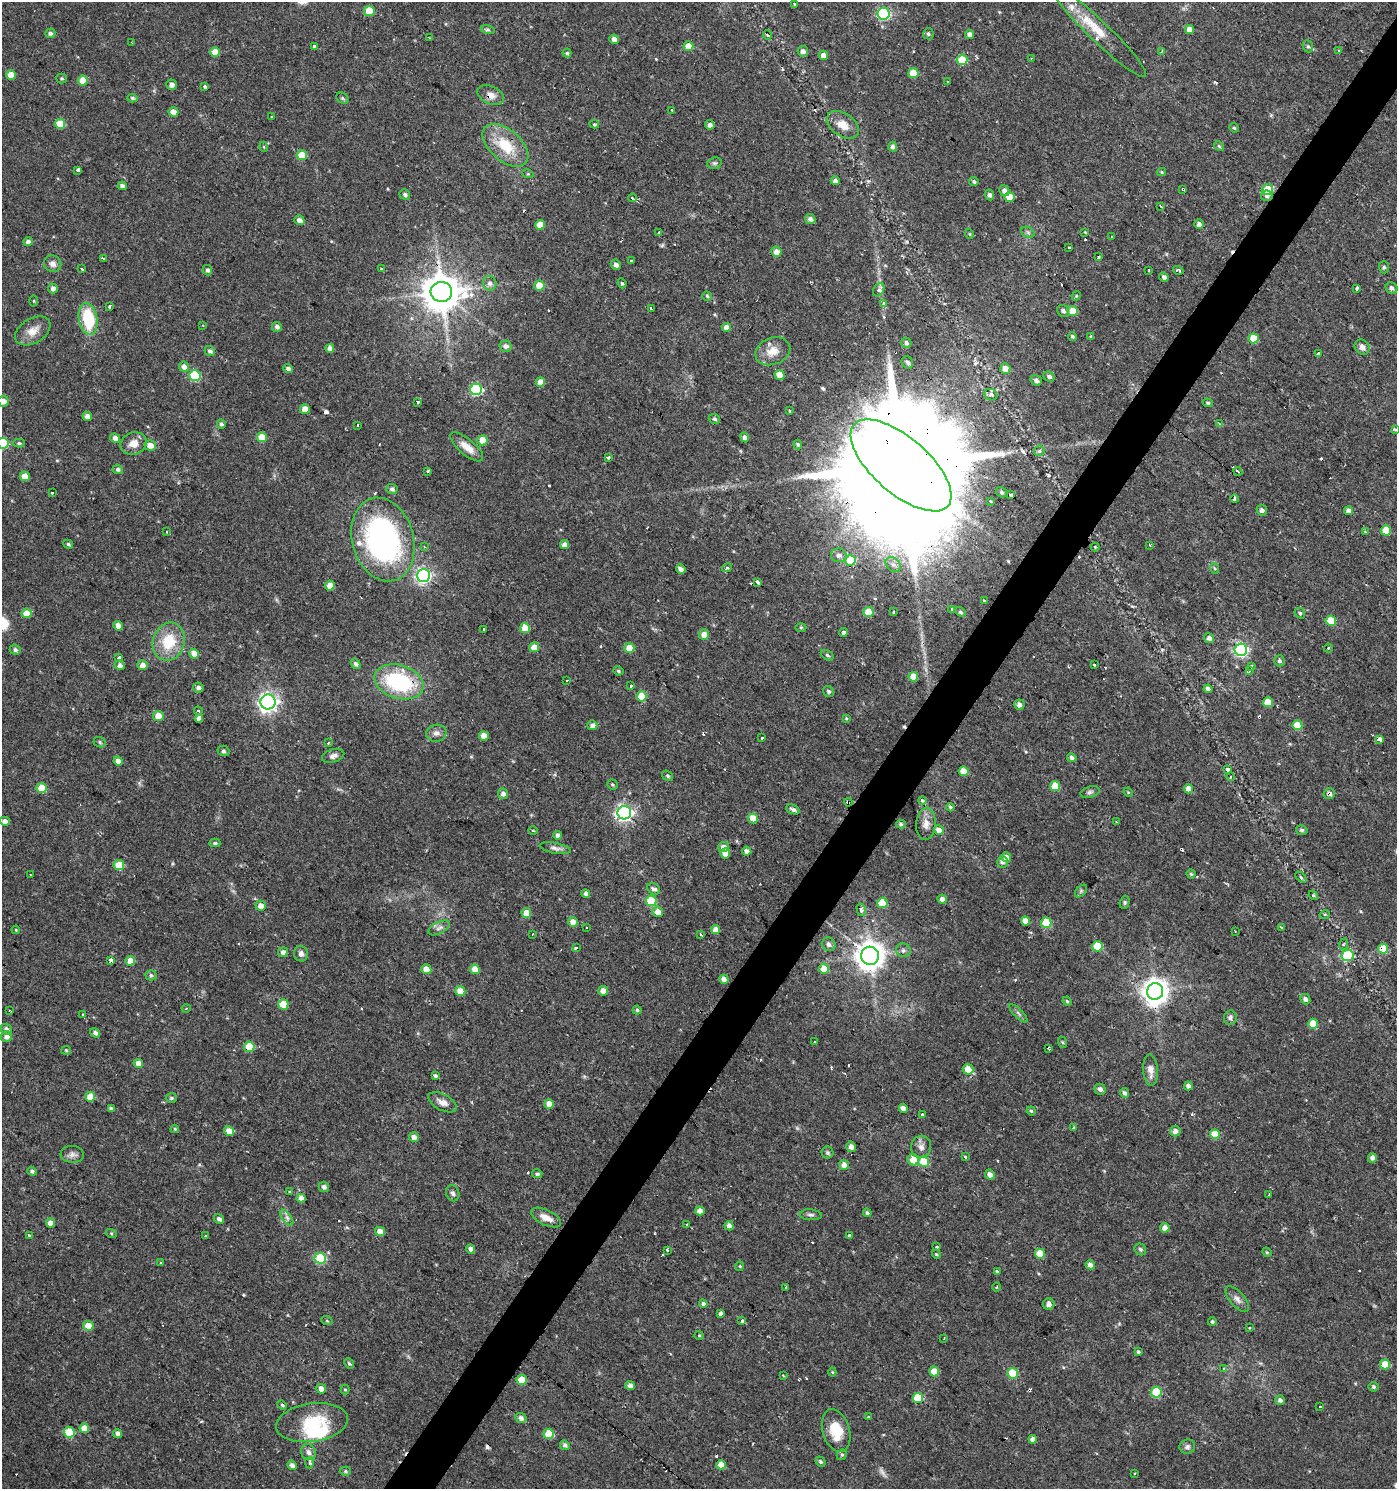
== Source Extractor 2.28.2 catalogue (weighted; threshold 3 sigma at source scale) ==
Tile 10 of 4 x 4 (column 2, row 3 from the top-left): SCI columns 1570-2964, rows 1493-2979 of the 5999 x 5954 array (HDU 1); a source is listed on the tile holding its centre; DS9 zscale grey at full resolution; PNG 1399 x 1491 px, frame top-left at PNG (2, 2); each listed source drawn as its Kron ellipse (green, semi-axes under 4 px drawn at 4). Shown black and unused: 4% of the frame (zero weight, under 2 of 3 exposures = <1% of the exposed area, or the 3 px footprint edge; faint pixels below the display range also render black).
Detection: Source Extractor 2.28.2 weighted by HDU 2 'WHT'; one run over the whole footprint, this tile lists its part. Background 0.0337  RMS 0.0035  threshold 0.0159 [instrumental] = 3 sigma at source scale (4.5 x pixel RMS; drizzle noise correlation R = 1.50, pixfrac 1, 0.0396/0.0396 arcsec/px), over >= 5 px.
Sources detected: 510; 2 too faint to see at this stretch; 1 inside a brighter object's white glare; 46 cosmic-ray / hot-pixel residue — neither listed nor drawn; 5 inside a brighter listed object's ellipse — not listed separately; the other 456 listed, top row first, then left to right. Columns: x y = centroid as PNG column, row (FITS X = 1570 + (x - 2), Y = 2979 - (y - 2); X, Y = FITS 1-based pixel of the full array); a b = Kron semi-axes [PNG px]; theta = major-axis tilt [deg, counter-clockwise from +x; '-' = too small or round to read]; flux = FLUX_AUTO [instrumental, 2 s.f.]
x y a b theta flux
795 5 2 2 - 0.4
369 11 5 5 - 7.7
883 14 6 6 - 42
1189 29 4 4 - 3.3
488 30 7 4 -18 0.62
1099 31 65 10 -44 11
50 33 5 4 - 0.95
928 34 5 5 - 0.62
970 34 5 4 - 1.9
767 35 5 3 - 0.36
429 38 3 2 - 0.37
614 39 5 4 - 2
132 43 4 2 - 0.28
315 46 3 3 - 2.2
688 46 5 5 - 5.3
1308 46 6 5 - 0.59
803 51 5 5 - 1.6
1162 51 3 2 - 0.27
1339 51 4 3 - 0.39
215 52 5 5 - 4.9
567 53 4 4 - 0.57
823 55 5 4 - 2.1
1031 58 2 2 - 0.24
962 60 5 5 - 13
913 73 5 5 - 9.4
11 75 5 4 - 4.2
62 78 5 5 - 0.52
83 80 5 5 - 6
947 82 3 2 - 0.59
172 85 5 5 - 1.6
205 86 3 3 - 0.91
491 95 14 9 -24 2.6
132 98 5 4 - 0.65
342 98 6 5 - 0.6
672 110 3 3 - 0.95
173 112 5 4 - 3.7
271 116 3 2 - 0.5
60 124 5 5 - 8.4
594 124 5 4 - 0.53
710 125 5 4 - 1.1
843 125 18 11 -34 4.6
1234 128 5 4 - 0.47
505 145 27 15 -41 13
1219 146 5 4 - 0.48
264 147 5 3 - 0.3
893 147 5 4 - 1.4
302 155 5 5 - 6.5
714 163 7 5 18 0.72
78 170 4 3 - 5.3
1162 172 4 4 - 0.41
528 174 6 3 -17 0.36
835 181 4 4 - 1.7
974 182 5 4 - 0.72
122 186 5 4 - 1.4
1183 189 3 3 - 1.3
1267 189 5 5 - 9.7
1004 191 5 5 - 1.9
405 194 5 4 - 0.75
989 195 5 4 - 0.94
1267 196 6 5 - 1
1009 197 5 5 - 6.3
632 198 4 3 - 2.6
1161 206 3 3 - 0.53
810 219 5 5 - 1.3
299 220 5 4 - 1.8
1199 224 5 4 - 1.4
540 225 5 5 - 5.7
659 232 4 3 - 0.64
1028 232 7 5 -30 0.74
1085 232 4 4 - 0.3
970 234 5 3 - 0.32
1112 237 3 2 - 0.32
28 242 4 4 - 1.6
1069 247 3 3 - 0.68
776 252 5 5 - 2.3
1098 257 3 3 - 1.4
103 258 3 3 - 0.99
631 260 3 2 - 0.3
53 264 9 8 - 2
616 265 5 4 - 1.3
1384 267 6 5 - 0.61
381 268 3 3 - 1.2
82 269 4 2 - 0.54
207 270 5 5 - 0.99
1149 270 2 2 - 0.28
1178 270 5 3 - 0.9
1164 277 5 4 - 0.88
490 283 7 7 - 1.3
622 283 5 4 - 0.51
539 285 5 5 - 6
53 288 5 5 - 1.5
1357 288 3 3 - 3.4
1392 288 6 5 - 1
879 290 7 5 59 1.9
441 292 10 10 - 1000
707 296 5 4 - 0.55
1076 296 5 4 - 0.39
34 301 5 3 - 0.36
884 303 4 3 - 1.4
109 306 4 3 - 2.1
651 309 4 2 - 0.54
1063 311 6 5 - 0.98
1073 311 5 5 - 5.4
88 319 16 9 -80 19
203 325 3 3 - 0.33
277 327 5 5 - 1.3
726 327 4 4 - 2.1
33 331 19 12 31 4.4
1072 336 4 4 - 0.65
1091 337 3 2 - 0.63
1253 338 5 5 - 6.4
906 343 5 5 - 0.95
506 346 6 5 - 1.5
1362 347 8 7 - 1.9
330 348 4 4 - 1.7
210 351 5 4 - 0.89
773 351 18 13 22 4.9
1318 354 3 3 - 2.3
907 362 6 5 - 0.8
184 367 5 5 - 1.9
288 368 5 4 - 1.3
1005 369 5 5 - 3.1
195 375 6 5 - 18
780 375 5 4 - 5
1049 376 6 4 -25 1
1036 380 6 5 - 1
540 382 5 4 - 3.6
476 389 6 5 - 34
991 395 6 5 - 0.96
3 401 5 5 - 2.4
418 402 3 3 - 1.5
1208 403 5 4 - 0.54
305 409 5 4 - 3.9
789 411 3 3 - 1.2
87 416 4 4 - 2.6
714 419 6 5 - 0.69
221 424 4 4 - 0.73
1219 424 4 3 - 0.37
358 425 3 3 - 1.4
1395 430 3 3 - 1.6
262 437 5 5 - 6.3
745 437 5 4 - 1.6
115 438 5 4 - 2
482 440 5 5 - 6
3 443 5 5 - 19
19 443 5 4 - 0.62
134 443 13 11 20 3.7
798 444 5 4 - 0.69
150 445 5 5 - 2.9
467 447 20 8 -40 3.8
1039 451 5 5 - 0.74
608 458 3 3 - 0.58
901 465 62 28 -41 23000
118 469 5 4 - 1
428 471 4 3 - 0.95
1238 471 4 3 - 0.64
25 476 5 5 - 3.1
392 489 5 5 - 0.98
1002 492 6 5 - 0.68
52 493 3 3 - 1
1011 495 4 3 - 7.5
1234 499 4 3 - 1.3
990 501 4 3 - 0.66
1262 510 5 5 - 1.1
1349 511 4 4 - 2.2
1386 530 5 5 - 7.2
166 532 3 2 - 0.5
1365 532 4 4 - 0.31
383 539 42 30 -74 83
68 544 5 4 - 0.57
564 545 4 4 - 1.6
1150 545 4 3 - 0.45
424 547 3 2 - 0.59
1095 547 4 4 - 0.33
839 555 8 7 - 1.4
851 560 5 5 - 14
893 565 9 6 -46 1.5
727 568 5 4 - 0.47
1214 568 5 3 - 0.39
681 569 5 4 - 1.5
423 575 6 6 - 84
758 582 4 3 - 12
330 586 5 5 - 4.2
984 600 3 3 - 1
952 609 3 3 - 1.6
868 612 5 5 - 8.6
893 612 3 2 - 0.43
960 612 6 4 -39 0.59
27 613 5 4 - 5.4
1300 613 6 5 - 0.61
1331 621 5 5 - 9.9
118 626 5 4 - 2.2
801 627 5 3 - 0.36
525 628 5 5 - 5.5
483 629 3 3 - 1.4
844 632 4 3 - 2.5
704 635 5 5 - 3.7
1209 638 5 5 - 1.1
169 642 19 16 74 12
534 647 5 5 - 3.7
629 648 5 5 - 5
1328 648 4 4 - 0.4
15 650 5 5 - 0.89
1241 650 6 6 - 68
194 654 5 4 - 5.2
827 655 7 4 -33 0.6
118 658 4 3 - 1.7
1279 661 5 5 - 0.85
356 664 5 4 - 0.94
120 665 5 5 - 1.4
142 665 5 4 - 3
1094 665 3 3 - 1.8
1251 667 4 3 - 1.8
618 671 5 3 - 0.51
1250 671 3 2 - 0.62
913 677 5 5 - 6.3
567 681 3 2 - 0.43
399 682 25 16 -18 34
631 686 3 3 - 0.73
198 688 5 5 - 1.2
1208 689 4 4 - 1.1
828 691 6 5 - 0.72
641 696 5 5 - 8.9
268 702 7 7 - 150
1268 702 5 5 - 6.3
1019 705 5 5 - 1.3
198 711 4 3 - 0.54
158 716 5 5 - 4.9
199 718 4 4 - 2
846 718 4 3 - 0.4
592 725 5 5 - 1.7
1297 725 5 5 - 7.7
436 733 10 8 11 1.7
484 736 5 4 - 3.7
762 738 3 3 - 0.49
1379 739 4 3 - 5.4
100 742 6 5 - 0.55
328 743 3 3 - 0.57
223 751 6 5 - 0.79
333 756 11 6 17 1.5
1072 758 5 4 - 0.88
118 761 4 4 - 2.6
1228 770 4 4 - 0.71
964 771 5 4 - 4.3
668 776 6 5 - 0.56
1230 777 4 3 - 0.32
612 784 5 5 - 0.53
1055 786 5 5 - 8.7
42 788 5 5 - 8
1189 789 5 4 - 2.8
1090 792 9 5 16 0.92
1128 792 5 4 - 0.35
1329 793 5 5 - 1.1
503 794 5 5 - 1.6
922 800 4 3 - 2.5
848 802 4 3 - 3.2
950 807 4 4 - 0.48
793 809 7 4 -22 1.1
624 813 7 6 - 120
753 818 5 5 - 5.8
5 821 5 4 - 1.7
1116 821 3 2 - 0.29
901 824 5 4 - 0.55
926 824 16 9 84 2.8
939 830 5 4 - 2.3
1302 830 6 5 - 0.7
533 831 4 3 - 0.31
558 835 4 4 - 1.8
215 843 5 4 - 0.59
723 847 5 5 - 2.6
555 848 16 5 -11 1.5
747 851 5 4 - 1.5
725 853 5 5 - 4.4
1006 857 5 5 - 2
1002 862 6 5 - 1.2
119 865 5 5 - 9.3
1191 874 4 4 - 0.48
31 875 3 3 - 0.92
1301 877 6 4 -46 0.51
654 889 7 5 -27 1.2
1081 891 7 4 46 0.69
586 894 4 4 - 1.6
1313 895 5 4 - 0.33
942 899 4 4 - 1.7
651 901 5 5 - 15
1125 902 7 4 73 0.57
882 903 5 5 - 5.7
261 906 5 5 - 2.8
861 910 6 4 -75 1.9
658 912 5 5 - 3.2
526 913 5 5 - 4.6
1325 914 5 3 - 0.33
1025 921 4 4 - 2.8
573 922 5 5 - 3
1046 923 5 5 - 12
587 927 3 2 - 0.35
1281 927 3 2 - 0.26
439 928 12 5 27 1.3
16 930 4 3 - 0.31
716 930 4 4 - 3.3
1235 931 2 2 - 0.33
533 934 3 2 - 0.32
700 934 3 3 - 0.72
829 944 7 6 - 1.2
1344 944 6 3 70 0.5
1097 946 5 5 - 9.8
576 948 4 3 - 0.78
1383 949 5 5 - 9.4
903 950 7 7 - 1
283 952 5 5 - 1.2
301 954 8 7 - 1.4
1348 955 6 5 - 19
870 956 9 9 - 470
110 960 4 3 - 8
130 961 5 5 - 4
426 969 5 4 - 3.6
475 969 5 4 - 4.4
824 969 5 5 - 4.6
151 975 5 5 - 0.61
724 979 5 4 - 2.2
460 991 5 5 - 5.6
603 991 5 5 - 2.7
1155 991 8 8 - 390
1305 999 5 5 - 1.2
1067 1001 4 4 - 0.45
283 1004 5 5 - 8.8
186 1008 4 3 - 0.3
10 1010 3 2 - 0.36
637 1010 4 4 - 0.53
1018 1013 12 3 -45 0.85
83 1015 3 3 - 1.4
1230 1018 7 6 - 1
1313 1024 5 5 - 7
6 1029 6 5 - 1.5
95 1033 5 4 - 1.2
6 1036 5 5 - 1.7
814 1042 3 2 - 0.5
1062 1042 6 4 -70 0.42
249 1047 5 5 - 12
1049 1048 3 2 - 0.4
66 1050 5 4 - 0.41
138 1063 5 4 - 2.5
968 1069 5 5 - 4.5
1150 1070 16 7 -86 2.6
435 1076 4 4 - 0.7
1188 1086 4 4 - 1.5
1100 1089 5 5 - 1.2
1124 1093 5 4 - 0.93
90 1097 5 5 - 7.3
171 1098 6 4 1 0.66
442 1102 15 8 -28 2.4
549 1104 5 5 - 4.4
903 1108 4 4 - 1.6
111 1109 4 4 - 1.3
1031 1111 4 4 - 0.43
922 1115 3 2 - 0.4
1073 1128 3 2 - 0.67
175 1129 4 4 - 0.45
229 1131 5 4 - 3.6
1175 1131 5 5 - 1.8
1215 1134 5 4 - 6.3
414 1137 5 5 - 2
851 1147 5 4 - 1.8
921 1147 11 10 - 2.1
827 1153 6 6 - 0.67
72 1154 12 8 -5 1.6
965 1157 3 3 - 0.6
1372 1158 5 4 - 1.5
913 1160 6 5 - 4.2
924 1162 5 5 - 8.4
844 1165 5 5 - 2.4
32 1171 5 4 - 0.79
537 1174 5 4 - 0.78
990 1175 5 4 - 1.9
324 1187 5 5 - 1.1
289 1192 3 3 - 1.3
453 1193 8 6 -69 0.98
1269 1195 3 2 - 0.48
301 1198 4 4 - 2.6
700 1211 5 4 - 2.1
867 1213 4 3 - 0.61
811 1215 11 5 -4 1.1
287 1218 9 4 -54 1.2
546 1218 16 7 -26 3.4
219 1219 5 5 - 1.3
50 1223 5 4 - 3.3
687 1224 3 2 - 0.45
729 1226 5 4 - 1.5
1165 1228 5 4 - 2.2
380 1232 5 4 - 3.7
111 1233 5 3 - 0.41
849 1235 3 3 - 1.1
29 1236 3 3 - 0.93
206 1236 3 3 - 0.73
937 1247 3 3 - 1.1
471 1249 4 4 - 2.1
1140 1249 6 5 - 0.61
667 1250 3 2 - 0.81
1267 1252 5 4 - 0.41
936 1254 5 4 - 0.4
1040 1254 5 5 - 7.9
320 1258 5 5 - 23
161 1263 4 3 - 0.3
1090 1265 5 4 - 1.7
740 1266 5 3 - 0.33
997 1272 3 3 - 5.5
786 1287 2 2 - 0.4
997 1287 4 3 - 0.3
1237 1299 16 7 -49 1.9
703 1304 4 4 - 0.97
1049 1304 6 5 - 1.4
720 1313 4 3 - 3.4
327 1321 6 3 -19 0.35
742 1321 4 3 - 1.8
1212 1322 4 4 - 0.55
88 1326 5 5 - 5.7
1249 1327 3 3 - 0.54
699 1335 4 4 - 0.39
944 1338 3 2 - 0.39
1138 1352 4 4 - 0.5
349 1364 6 4 -48 0.54
1385 1364 5 5 - 6.6
1224 1369 4 3 - 0.82
934 1371 5 4 - 5.4
832 1372 4 4 - 0.35
1012 1373 5 5 - 12
783 1375 3 3 - 0.28
522 1380 5 5 - 8.7
630 1385 4 4 - 1.7
1374 1387 5 5 - 0.67
321 1389 5 5 - 2.8
345 1390 5 4 - 0.42
1156 1392 5 5 - 16
918 1398 5 5 - 19
1280 1400 5 5 - 0.86
282 1405 5 4 - 0.47
1320 1406 3 2 - 0.38
868 1417 4 3 - 0.96
521 1418 6 5 - 1.3
312 1423 36 19 8 16
84 1428 5 4 - 4.8
836 1430 22 13 -74 9.7
69 1432 5 5 - 17
117 1433 4 4 - 1.5
549 1434 5 5 - 9.2
1033 1439 4 4 - 1.8
565 1445 5 4 - 0.95
1187 1447 8 7 - 1.1
308 1452 8 7 - 1.5
842 1455 5 5 - 0.57
821 1462 5 4 - 0.67
309 1463 5 4 - 0.84
292 1465 5 4 - 1.5
721 1465 4 4 - 2.9
345 1471 5 4 - 0.55
1135 1474 3 2 - 0.45
Overlapping masked pixels (flux is a lower limit): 14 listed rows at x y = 491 95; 505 145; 1183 189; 441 292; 476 389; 901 465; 851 560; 399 682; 199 718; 1329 793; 848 802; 1383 949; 870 956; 249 1047
Isophote crosses this tile's border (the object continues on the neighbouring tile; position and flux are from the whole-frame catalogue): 3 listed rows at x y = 3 401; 1395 430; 3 443